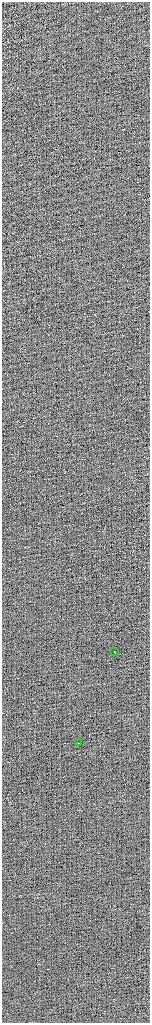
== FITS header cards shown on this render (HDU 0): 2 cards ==
NAXIS1  =                  296 / Axis length
NAXIS2  =                 2041 / Axis length

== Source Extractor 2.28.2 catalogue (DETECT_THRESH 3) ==
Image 296 x 2041 px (HDU 0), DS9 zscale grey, zoomed out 1/2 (1 PNG px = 2 x 2 image px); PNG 152 x 1025 px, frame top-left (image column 1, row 2041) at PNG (2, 2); each listed source drawn as its Kron ellipse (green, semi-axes under 4 px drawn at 4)
Background 0.683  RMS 2.5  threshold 7.4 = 3 sigma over >= 5 px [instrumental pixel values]
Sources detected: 6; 4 cannot appear on this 1/2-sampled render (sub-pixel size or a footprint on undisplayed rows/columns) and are neither listed nor drawn; the other 2 listed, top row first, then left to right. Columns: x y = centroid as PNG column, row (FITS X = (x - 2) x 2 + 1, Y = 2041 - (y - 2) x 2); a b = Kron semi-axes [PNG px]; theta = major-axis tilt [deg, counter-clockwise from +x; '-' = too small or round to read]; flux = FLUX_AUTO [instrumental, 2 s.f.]
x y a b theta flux
114 652 2 1 - 1900
78 743 2 1 - 2000
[4 sub-pixel or undisplayed-footprint detections neither listed nor drawn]